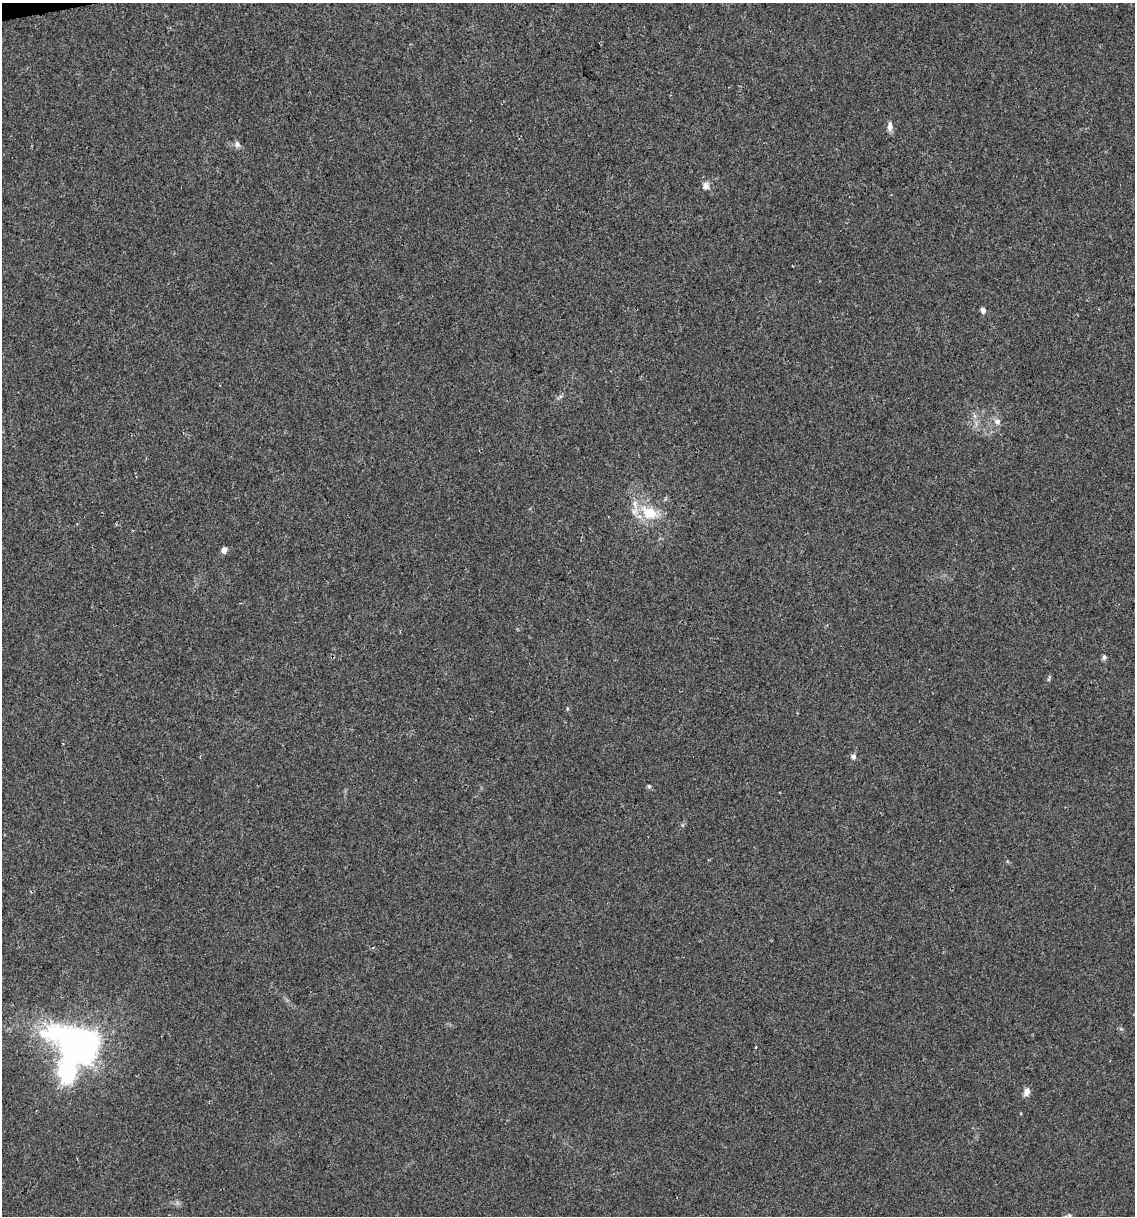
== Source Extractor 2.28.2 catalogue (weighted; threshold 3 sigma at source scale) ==
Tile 11 of 4 x 4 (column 3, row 3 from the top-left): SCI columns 2337-3469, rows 1215-2428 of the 4627 x 4856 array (HDU 1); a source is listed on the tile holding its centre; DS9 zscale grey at full resolution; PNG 1137 x 1218 px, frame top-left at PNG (2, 3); no overlay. Shown black and unused: <1% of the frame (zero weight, under 2 of 3 exposures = <1% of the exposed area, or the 3 px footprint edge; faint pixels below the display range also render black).
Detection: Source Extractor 2.28.2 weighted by HDU 2 'WHT'; one run over the whole footprint, this tile lists its part. Background 0.0176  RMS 0.0045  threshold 0.0202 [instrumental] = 3 sigma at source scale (4.5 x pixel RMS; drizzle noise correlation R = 1.50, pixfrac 1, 0.0396/0.0396 arcsec/px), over >= 5 px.
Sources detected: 17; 1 inside a brighter listed object's ellipse — not listed separately; the other 16 listed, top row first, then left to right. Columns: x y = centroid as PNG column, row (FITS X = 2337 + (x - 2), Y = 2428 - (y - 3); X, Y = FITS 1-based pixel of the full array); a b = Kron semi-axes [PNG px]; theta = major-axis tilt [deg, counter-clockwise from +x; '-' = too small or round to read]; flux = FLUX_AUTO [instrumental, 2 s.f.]
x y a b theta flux
890 126 12 6 90 2.4
237 144 8 7 - 1.6
706 186 10 9 - 2.2
983 310 6 5 - 1.9
997 422 9 8 - 2.2
650 513 21 13 -22 14
224 550 5 4 - 4.4
1104 657 7 5 90 1.1
1049 679 9 3 77 0.68
567 709 5 3 - 0.46
853 756 7 6 - 1.5
649 786 6 5 - 0.65
82 1046 25 16 -20 380
756 1047 4 2 - 0.36
67 1072 24 12 -89 60
1027 1092 10 7 73 2.5